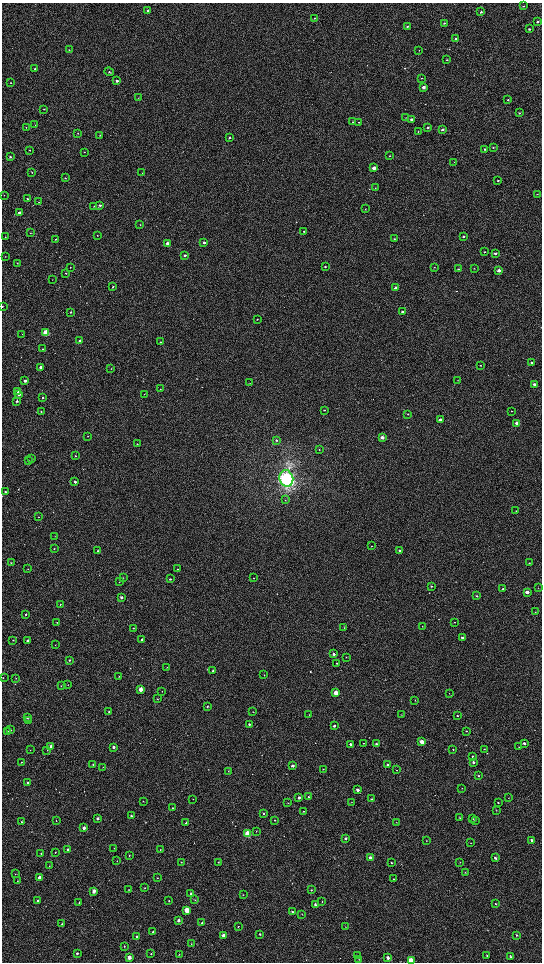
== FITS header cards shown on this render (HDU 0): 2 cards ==
NAXIS1  =                 1080 / length of data axis 1
NAXIS2  =                 1920 / length of data axis 2

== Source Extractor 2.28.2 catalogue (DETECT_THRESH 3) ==
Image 1080 x 1920 px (HDU 0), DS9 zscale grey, zoomed out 1/2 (1 PNG px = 2 x 2 image px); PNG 544 x 964 px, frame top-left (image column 1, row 1919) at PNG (2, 3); each listed source drawn as its Kron ellipse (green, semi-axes under 4 px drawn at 4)
Background 105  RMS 68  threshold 203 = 3 sigma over >= 5 px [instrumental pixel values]
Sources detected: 313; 13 cannot appear on this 1/2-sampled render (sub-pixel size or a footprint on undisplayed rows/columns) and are neither listed nor drawn; the other 300 listed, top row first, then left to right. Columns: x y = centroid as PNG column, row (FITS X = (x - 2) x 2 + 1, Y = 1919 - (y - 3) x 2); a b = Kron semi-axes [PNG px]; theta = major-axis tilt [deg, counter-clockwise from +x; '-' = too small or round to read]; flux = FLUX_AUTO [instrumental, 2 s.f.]
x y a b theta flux
524 6 3 2 - 8.1e+03
148 11 2 2 - 4.5e+04
481 12 3 2 - 2.2e+04
314 18 2 2 - 9.3e+03
537 22 3 2 - 1.8e+04
444 23 3 2 - 1.5e+04
407 26 2 2 - 1.0e+04
529 29 2 2 - 1.8e+04
456 39 3 2 - 2.5e+04
69 50 2 2 - 6.7e+03
419 50 2 2 - 4.4e+03
447 60 3 2 - 9.3e+03
35 69 2 2 - 3.4e+04
109 72 5 2 - 1.8e+04
421 78 2 2 - 6.3e+03
117 81 2 2 - 4.3e+04
11 83 2 2 - 9.0e+03
423 87 2 2 - 6.8e+04
138 98 2 2 - 4.6e+03
508 100 3 2 - 1.0e+04
44 109 2 2 - 9.1e+03
520 113 3 2 - 9.6e+03
406 118 2 2 - 5.4e+03
411 119 3 2 - 3.5e+04
353 122 2 2 - 1.2e+04
359 122 2 2 - 8.6e+03
35 125 2 1 - 4.1e+03
26 127 3 2 - 6.3e+03
428 127 2 2 - 2.0e+04
442 129 2 2 - 4.0e+04
418 132 2 2 - 4.8e+03
78 133 2 2 - 7.8e+03
100 135 3 2 - 1.3e+04
230 137 2 2 - 1.6e+04
493 147 3 2 - 7.6e+03
485 149 3 2 - 1.9e+04
29 150 2 2 - 1.2e+04
84 152 2 2 - 6.9e+03
389 156 2 2 - 9.1e+03
10 157 2 2 - 2.5e+04
454 162 2 2 - 4.0e+03
374 168 3 2 - 1.1e+05
32 172 3 2 - 8.3e+03
142 173 2 2 - 4.3e+03
65 178 2 2 - 8.6e+03
498 181 3 2 - 1.2e+04
375 188 2 2 - 5.3e+03
537 194 3 2 - 8.0e+03
4 195 2 1 - 3.4e+03
27 199 2 2 - 1.4e+04
39 202 2 2 - 4.0e+03
100 205 2 2 - 3.0e+04
94 206 2 2 - 5.8e+03
365 209 2 2 - 5.7e+03
19 213 2 2 - 8.0e+04
140 225 3 2 - 5.6e+03
304 231 2 2 - 7.6e+03
30 233 2 2 - 5.4e+03
97 235 2 1 - 3.6e+03
463 236 2 2 - 2.5e+04
5 237 2 2 - 5.5e+03
56 239 2 2 - 8.7e+03
394 239 3 2 - 9.5e+03
204 242 2 2 - 6.1e+04
167 243 2 2 - 6.6e+04
484 252 3 2 - 9.2e+03
495 253 2 2 - 3.7e+04
185 255 2 2 - 3.1e+04
5 256 2 2 - 5.5e+03
17 263 2 2 - 7.7e+03
70 267 2 2 - 6.7e+03
325 267 2 2 - 1.5e+04
434 267 2 2 - 6.2e+03
474 268 3 2 - 5.9e+03
458 269 2 2 - 1.4e+04
499 270 3 2 - 9.0e+04
66 273 2 2 - 8.5e+03
52 280 2 1 - 3.6e+03
113 287 2 2 - 1.6e+04
396 288 2 2 - 4.0e+04
2 306 2 2 - 9.8e+03
71 312 2 2 - 1.4e+04
402 312 2 2 - 2.8e+04
257 319 3 2 - 8.8e+03
46 333 3 3 - 6.7e+05
22 334 2 1 - 2.8e+03
80 340 2 2 - 2.6e+04
160 342 2 2 - 1.4e+04
42 349 2 2 - 9.3e+03
532 363 2 2 - 3.5e+04
480 365 2 2 - 7.6e+03
41 367 2 2 - 8.3e+04
111 369 2 1 - 2.8e+03
458 380 2 2 - 3.8e+03
25 381 2 2 - 7.2e+04
250 383 2 2 - 3.7e+03
535 384 3 2 - 6.8e+04
160 389 2 2 - 5.8e+03
18 391 3 2 - 2.2e+04
19 394 2 2 - 5.8e+04
144 394 2 2 - 4.5e+03
42 397 2 2 - 2.1e+04
17 401 2 2 - 2.8e+04
324 410 2 2 - 6.8e+03
512 411 2 2 - 7.8e+03
41 412 2 2 - 1.1e+04
408 414 2 2 - 8.7e+03
440 420 3 2 - 1.1e+05
517 423 3 2 - 1.4e+05
88 436 2 2 - 5.9e+03
382 437 2 2 - 1.2e+05
276 440 3 3 - 2.3e+04
137 444 2 2 - 5.4e+03
319 450 2 2 - 6.1e+03
75 456 2 2 - 1.0e+04
32 459 2 1 - 3.5e+03
29 460 2 2 - 4.5e+03
286 478 8 7 - 2.2e+06
75 482 2 2 - 3.1e+04
5 492 2 2 - 2.0e+04
285 500 3 2 - 5.6e+03
516 511 2 2 - 6.9e+03
39 517 2 2 - 6.1e+03
55 536 2 2 - 5.0e+03
372 546 2 2 - 5.1e+03
54 549 3 2 - 1.1e+04
400 550 2 2 - 3.9e+04
98 551 2 2 - 9.7e+03
11 563 3 2 - 1.1e+04
529 563 2 2 - 7.6e+03
28 569 2 2 - 6.7e+03
177 569 2 2 - 8.4e+03
123 578 2 2 - 4.2e+03
254 578 2 2 - 5.6e+03
170 579 2 2 - 1.9e+04
119 582 2 2 - 4.7e+03
431 586 3 2 - 1.6e+04
538 588 3 2 - 3.9e+03
503 589 3 2 - 1.4e+04
527 592 3 2 - 8.9e+04
477 596 3 2 - 1.4e+04
121 597 2 2 - 5.9e+04
60 604 2 2 - 9.3e+03
535 612 2 2 - 4.8e+03
26 614 2 2 - 1.8e+04
57 622 2 2 - 9.5e+03
454 622 2 2 - 4.9e+03
422 626 2 1 - 3.9e+03
133 628 2 2 - 6.6e+03
344 628 2 2 - 4.1e+03
462 638 2 2 - 3.1e+04
142 639 2 2 - 3.2e+04
13 640 2 2 - 1.1e+04
27 641 2 2 - 5.1e+04
55 645 3 2 - 4.4e+03
334 654 2 2 - 3.9e+04
346 657 2 1 - 4.2e+03
69 660 2 2 - 2.1e+04
337 663 2 2 - 1.7e+04
167 667 2 2 - 5.6e+03
213 671 2 2 - 2.4e+04
264 675 2 2 - 6.1e+03
119 677 2 2 - 4.5e+03
3 678 2 2 - 7.3e+03
16 678 2 2 - 5.4e+03
68 685 2 2 - 5.3e+03
61 686 2 2 - 5.8e+03
141 689 2 2 - 2.7e+05
162 691 2 2 - 4.1e+03
336 693 3 2 - 2.7e+05
449 693 3 2 - 5.1e+03
157 699 2 1 - 7.3e+03
415 700 2 2 - 4.0e+03
207 706 2 2 - 9.6e+03
109 712 2 2 - 2.1e+04
253 712 2 1 - 4.7e+03
309 715 2 2 - 4.0e+03
401 715 2 2 - 4.8e+03
457 716 3 2 - 1.3e+04
27 717 2 2 - 4.8e+04
28 721 3 2 - 1.6e+04
249 724 2 2 - 2.7e+04
334 726 3 2 - 1.8e+04
10 730 2 2 - 8.0e+03
8 731 3 2 - 6.1e+03
467 731 2 2 - 4.6e+03
422 742 3 2 - 1.7e+05
363 743 2 1 - 6.4e+03
524 743 3 2 - 3.3e+04
350 744 2 2 - 3.3e+04
376 744 2 2 - 2.7e+04
51 746 2 2 - 4.3e+04
113 747 2 2 - 5.7e+04
519 747 2 2 - 4.7e+03
453 749 2 2 - 8.4e+03
484 749 3 2 - 6.4e+03
30 750 2 1 - 3.2e+03
47 750 2 2 - 5.2e+03
472 756 2 2 - 1.0e+04
21 762 2 2 - 8.2e+03
473 762 2 2 - 2.6e+04
93 764 2 2 - 1.3e+04
388 765 2 2 - 1.9e+04
293 766 2 2 - 4.3e+04
103 767 2 1 - 4.5e+03
323 769 2 2 - 8.8e+03
396 770 2 2 - 5.9e+03
228 771 2 2 - 7.4e+03
479 776 3 2 - 1.1e+04
28 782 2 2 - 2.6e+04
462 788 2 2 - 5.5e+03
358 790 2 2 - 6.5e+04
308 797 3 2 - 9.2e+03
299 798 2 2 - 3.5e+04
508 798 2 1 - 3.7e+03
193 799 2 1 - 2.9e+03
372 799 2 2 - 1.1e+04
143 801 2 2 - 8.3e+03
352 802 2 2 - 5.2e+03
288 803 2 1 - 5.2e+03
498 803 3 2 - 1.0e+04
173 808 3 2 - 6.9e+03
496 810 2 2 - 4.7e+03
303 811 2 2 - 7.9e+03
263 814 3 2 - 1.5e+04
131 816 2 2 - 2.9e+04
98 818 2 2 - 6.1e+04
460 818 3 3 - 8.2e+03
472 819 4 2 - 1.1e+04
275 820 2 2 - 9.6e+03
476 820 3 2 - 8.0e+03
56 821 2 2 - 4.8e+03
22 822 2 2 - 1.3e+04
397 822 2 2 - 4.9e+03
186 823 2 2 - 1.9e+04
84 828 2 2 - 7.7e+04
256 831 3 2 - 4.2e+03
248 834 3 3 - 7.0e+05
345 838 2 2 - 2.7e+04
532 840 3 2 - 3.2e+04
426 841 2 2 - 4.5e+03
471 843 2 2 - 4.0e+03
114 848 2 2 - 8.6e+03
68 849 2 2 - 4.2e+04
160 850 2 2 - 8.1e+03
55 852 2 2 - 8.1e+03
41 854 2 2 - 9.4e+03
129 855 2 2 - 8.8e+03
370 858 3 2 - 5.1e+04
495 858 3 3 - 2.7e+04
117 861 2 1 - 4.0e+03
181 862 3 2 - 6.4e+03
218 862 2 2 - 8.8e+03
460 862 2 2 - 4.6e+03
391 863 3 2 - 1.3e+04
49 866 2 2 - 7.1e+03
465 873 2 2 - 4.7e+03
15 874 2 2 - 5.8e+03
39 878 3 2 - 9.3e+04
157 878 2 2 - 6.7e+03
394 879 2 2 - 1.1e+04
17 881 2 2 - 4.7e+03
145 888 3 2 - 9.1e+03
129 890 2 2 - 5.3e+03
311 890 2 2 - 1.2e+04
94 891 3 2 - 1.3e+05
191 894 2 2 - 1.8e+04
243 895 2 1 - 4.3e+03
38 900 2 2 - 1.8e+04
195 900 3 2 - 9.4e+03
169 901 2 2 - 1.0e+04
79 902 2 2 - 9.9e+03
322 902 3 2 - 6.7e+03
315 904 3 2 - 2.4e+04
496 904 3 3 - 1.2e+04
187 910 3 3 - 4.1e+05
292 912 3 2 - 1.7e+04
302 914 3 2 - 4.1e+03
179 920 2 2 - 5.2e+04
202 923 3 2 - 3.0e+04
62 924 3 2 - 6.2e+03
238 927 2 2 - 7.7e+03
346 927 2 2 - 5.8e+03
153 932 2 2 - 1.4e+04
260 934 2 2 - 1.2e+04
517 935 3 2 - 1.4e+04
223 936 3 2 - 5.7e+04
137 937 3 2 - 1.7e+04
191 944 3 2 - 4.4e+03
124 946 3 3 - 8.4e+03
77 953 3 3 - 1.8e+04
151 954 2 2 - 1.0e+04
179 954 3 2 - 7.6e+03
357 956 3 2 - 5.4e+03
487 956 4 3 - 1.2e+04
510 956 4 2 - 1.2e+04
129 957 3 2 - 1.2e+05
388 958 3 2 - 4.5e+04
359 959 3 2 - 6.4e+03
411 961 3 3 - 6.3e+05
At the frame edge (FLAGS 8, measured only in part): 3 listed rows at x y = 2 306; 3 678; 411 961
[13 sub-pixel or undisplayed-footprint detections neither listed nor drawn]